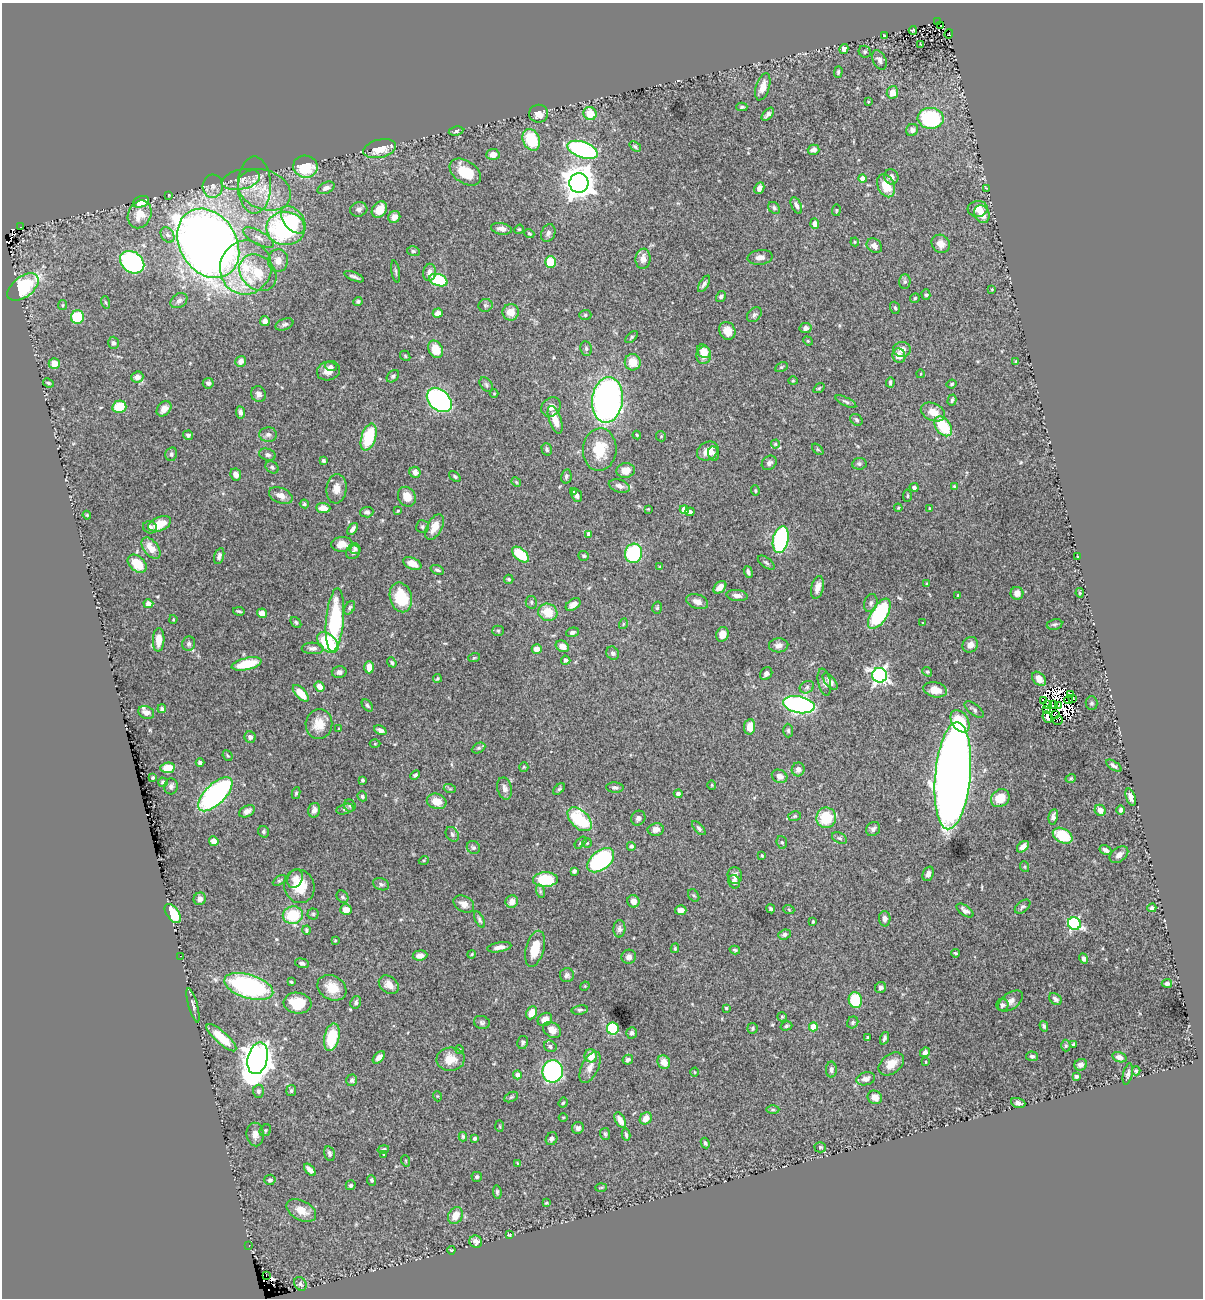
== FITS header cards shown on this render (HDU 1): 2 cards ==
NAXIS1  =                 1201
NAXIS2  =                 1296

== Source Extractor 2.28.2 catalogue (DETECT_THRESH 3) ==
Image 1201 x 1296 px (HDU 1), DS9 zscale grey, 1 PNG px = 1 image px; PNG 1205 x 1300 px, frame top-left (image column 1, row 1296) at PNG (2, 3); each listed source drawn as its Kron ellipse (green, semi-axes under 4 px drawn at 4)
Background 1.3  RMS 0.019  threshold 0.0568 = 3 sigma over >= 5 px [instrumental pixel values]
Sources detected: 503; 13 with non-positive FLUX_AUTO (blend fragments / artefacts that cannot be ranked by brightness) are neither listed nor drawn; the other 490 listed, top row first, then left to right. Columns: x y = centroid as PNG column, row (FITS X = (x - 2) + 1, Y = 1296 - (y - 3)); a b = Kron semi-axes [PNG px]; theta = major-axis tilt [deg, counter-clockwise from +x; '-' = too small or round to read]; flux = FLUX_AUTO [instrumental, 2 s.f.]
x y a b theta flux
937 22 2 2 - 4
941 26 3 2 - 12
913 30 4 3 - 0.56
949 34 5 3 - 7.2
884 36 3 2 - 1.1
921 44 3 2 - 0.84
844 49 5 4 - 6.4
865 52 6 5 - 2.3
879 60 10 6 -63 5.3
838 72 6 4 89 2.1
763 87 14 6 73 13
892 92 6 5 - 15
868 102 2 2 - 1
742 107 5 4 - 2
590 113 7 6 - 26
539 114 9 9 - 12
768 114 8 4 49 3.9
931 118 13 10 -3 140
912 130 6 6 - 5.3
456 131 7 4 9 2.8
531 140 11 8 -64 57
635 147 6 4 -39 2.3
380 149 17 9 13 24
582 150 16 8 -20 230
813 150 6 5 - 5.3
493 154 7 5 3 9.9
305 167 12 11 - 54
465 172 17 11 -35 34
891 177 7 7 - 4.6
862 179 4 4 - 8.9
241 180 19 10 11 14
579 183 10 9 - 2000
254 185 28 16 90 36
213 186 11 10 - 8.9
886 186 12 8 -65 28
326 188 9 5 26 5.2
759 188 6 4 64 6.1
986 188 4 2 - 1.2
264 190 27 19 -22 48
169 195 3 2 - 1.1
141 202 8 5 20 25
796 205 9 5 -65 5
774 208 7 5 -49 2.6
359 209 8 7 - 4.9
978 209 10 8 4 11
379 210 9 7 51 18
836 210 5 3 - 1.1
140 214 14 11 67 22
982 214 9 7 -62 13
394 217 6 5 - 6.2
293 220 15 9 -52 41
815 224 5 4 - 5.7
20 227 2 2 - 2.2
286 228 19 16 -4 190
501 229 10 5 -10 6.1
519 229 5 4 - 1.4
548 233 9 6 65 4.5
529 234 5 4 - 1.8
167 235 8 6 -58 4.8
258 238 17 6 -30 8.6
855 242 4 4 - 1.2
208 243 37 28 -58 1700
941 244 10 8 -39 9.8
874 246 8 6 -42 7.4
413 251 6 5 - 2.1
760 257 12 7 7 7.2
643 259 10 7 83 9.6
278 260 11 10 - 12
132 262 13 10 -36 220
550 262 6 5 - 37
246 268 27 25 76 75
396 271 11 3 -80 2.2
429 272 8 6 80 6.8
258 273 20 16 -44 39
354 277 11 3 -22 3.2
438 280 9 6 -19 90
905 282 7 6 - 2.6
704 284 9 4 58 3.9
23 287 18 10 38 140
992 289 3 2 - 1.2
926 295 5 4 - 2.1
721 297 6 4 58 3.3
915 298 5 4 - 1.6
179 301 9 7 33 4.8
358 301 4 4 - 2
106 302 6 3 -71 1.4
63 305 5 4 - 1.6
485 305 7 6 - 2.7
895 308 6 4 -71 2.5
511 312 8 8 - 14
438 313 5 4 - 6.4
585 315 6 5 - 1.9
754 315 8 6 44 3.7
77 317 6 6 - 62
265 321 5 4 - 4.7
284 324 9 5 21 3.5
806 328 6 5 - 4.2
727 331 9 8 - 15
632 337 7 4 44 2.1
808 341 5 4 - 1.3
113 343 6 5 - 3.1
586 348 7 5 -82 3
436 349 9 7 -64 22
902 349 9 7 -3 8.7
704 351 7 6 - 12
704 355 9 7 78 15
405 356 6 4 -48 1.5
899 356 7 6 - 12
241 361 5 5 - 6.5
1016 361 4 3 - 1.4
633 362 8 8 - 20
54 363 5 5 - 17
331 367 6 4 -18 2.6
781 367 7 4 27 1.9
328 371 12 9 19 10
920 374 4 3 - 0.84
393 376 7 5 45 2.6
137 377 6 5 - 7.3
793 381 4 4 - 1.2
890 382 5 3 - 2.4
48 383 5 3 - 2
208 383 5 5 - 4
952 384 5 3 - 1.5
486 385 8 5 -51 2.8
819 388 6 3 36 1.4
494 393 4 4 - 1.2
258 394 8 7 - 5.9
439 400 14 10 -43 290
607 400 23 15 83 480
952 400 6 3 74 2.1
846 402 11 4 -26 3
119 407 7 6 - 33
551 407 10 9 - 7.8
164 409 8 6 47 9
240 412 6 4 -82 4.4
933 412 13 8 -26 17
555 420 14 6 -70 21
856 420 6 5 - 2.5
943 426 11 7 -52 51
188 435 5 4 - 3.2
268 435 9 7 1 4.4
637 435 4 3 - 1.4
661 436 5 5 - 1.5
369 437 14 7 72 57
775 444 4 4 - 1.3
547 449 6 5 - 2.8
600 449 21 17 85 40
818 449 7 4 -45 1.5
708 451 11 8 30 14
171 454 7 5 77 3.1
714 454 7 5 -75 3.1
267 455 8 5 -17 3.7
323 461 4 3 - 2.1
769 463 8 6 39 4.3
859 464 7 6 - 2.7
272 467 7 5 -39 2.7
626 470 9 7 11 12
415 472 6 5 - 5.8
236 474 6 5 - 6.7
455 476 7 4 -39 2.2
566 476 7 5 78 2.9
516 482 5 4 - 1.4
619 486 11 6 -17 6.7
954 486 3 3 - 1.4
914 487 4 4 - 4.2
336 489 15 10 85 12
755 491 5 4 - 1.6
573 492 4 3 - 1.9
577 495 7 5 -69 4.2
281 496 12 7 -23 9.1
907 496 6 4 86 1.8
407 497 10 8 -61 14
304 504 4 4 - 2.2
323 508 7 5 -4 12
898 508 4 4 - 1.3
648 509 3 3 - 1.1
929 509 4 3 - 1.4
684 510 4 4 - 18
398 511 3 3 - 1.2
367 512 6 5 - 3.6
690 512 4 4 - 3
87 515 4 3 - 1.3
160 524 12 7 22 19
150 527 7 6 - 4
422 527 6 6 - 2.5
435 527 14 7 62 15
353 529 7 3 55 4.2
589 534 4 4 - 6.2
781 540 13 7 78 220
342 544 10 7 2 12
151 548 12 7 -52 17
355 549 6 5 - 2.9
353 552 7 6 - 4.8
633 553 10 8 73 90
520 555 10 5 -41 47
219 556 8 5 75 3.6
584 556 5 4 - 2
1077 556 2 2 - 0.89
766 563 9 5 -37 2.7
137 564 11 7 -41 26
412 564 9 5 -24 15
660 567 4 2 - 1
437 570 7 4 -21 2.8
748 572 6 4 -70 3.4
509 579 4 4 - 2.4
926 584 3 3 - 1.6
720 587 7 5 45 7
817 587 11 6 76 9.8
1017 593 6 6 - 7.8
1080 593 5 4 - 1.8
737 595 10 5 -7 6.5
958 595 3 2 - 0.94
401 597 15 11 -76 49
531 602 6 5 - 2.4
697 602 11 7 -20 9.4
871 603 9 6 72 4.5
148 604 5 4 - 11
573 605 8 5 35 8.2
350 608 7 5 60 2.6
657 608 6 4 75 2
239 611 6 2 -11 2
548 612 10 8 -18 23
262 613 5 4 - 9.1
879 614 17 8 58 140
173 619 4 3 - 1.4
335 620 32 9 85 120
296 622 6 4 -50 2.1
923 623 3 2 - 0.87
623 624 5 3 - 1.1
1055 624 8 5 11 2.6
498 631 5 5 - 2.1
572 632 6 4 17 3.2
722 634 7 6 - 12
159 640 12 6 88 14
328 642 12 8 -42 91
189 644 7 6 - 3.2
779 645 9 7 4 6
970 645 8 7 - 9.5
562 646 7 5 -32 10
313 648 11 6 -2 5.8
537 649 5 5 - 9
613 653 7 6 - 3.7
474 658 6 3 19 1.6
566 660 5 4 - 3.4
392 662 5 4 - 2.1
247 664 15 6 13 44
369 667 6 4 -89 14
339 672 7 5 13 4.8
927 672 5 4 - 1.7
766 674 7 5 51 3.9
880 675 7 7 - 400
437 678 4 4 - 1.8
1039 679 8 6 -46 12
824 682 14 6 -78 5.2
830 682 10 5 -49 5.6
320 687 5 4 - 10
807 687 7 6 - 3.1
935 690 12 7 -12 17
301 693 10 5 -47 25
1071 694 3 2 - 2
1072 698 3 2 - 2.7
1043 700 3 2 - 3.5
1068 700 4 2 - 1.1
1092 703 7 6 - 3
1048 704 4 3 - 0.4
367 705 7 4 -51 2.3
799 705 16 8 -11 330
1053 705 3 2 - 1.7
1058 705 3 2 - 2.4
162 709 4 4 - 2.7
1047 709 3 2 - 1.3
974 710 11 5 -37 3.9
146 712 8 6 -23 8.2
1055 714 3 2 - 1.2
1047 717 6 3 -69 2.8
960 721 12 8 -57 36
1058 721 5 2 - 1.2
319 724 15 13 83 20
750 727 8 5 83 14
339 729 3 3 - 1.7
380 730 6 4 -25 4
788 730 7 5 -89 2.4
250 737 6 5 - 4.4
375 744 5 3 - 1.2
479 748 7 5 26 2.3
228 756 5 3 - 1.4
200 763 4 4 - 2.5
1114 766 9 4 -32 3.7
524 767 5 4 - 1.4
168 768 7 5 7 17
798 769 7 6 - 5.3
415 775 5 3 - 2.7
780 776 8 6 -27 7.7
953 776 54 17 85 2800
153 777 3 3 - 1.8
1071 778 5 4 - 1.5
362 780 4 3 - 2.2
163 782 5 4 - 2.6
712 785 5 4 - 1.4
171 786 8 7 - 3.5
505 788 11 7 -76 5.9
615 788 9 5 -4 3.3
450 789 6 4 -18 1.4
559 789 7 4 44 2.1
296 793 6 4 80 1.8
215 794 22 10 45 290
678 794 4 4 - 4.4
362 796 5 4 - 2.2
1131 797 9 4 -70 6.6
1000 798 10 8 40 23
437 801 10 7 -15 17
350 806 6 5 - 2.6
345 809 9 5 14 3.1
314 810 7 5 77 5.7
1100 810 6 5 - 8.5
1121 810 5 4 - 3.3
247 811 8 5 27 5.9
795 816 6 5 - 2.1
1053 817 8 4 81 4.2
638 818 8 7 - 4.5
826 818 10 10 - 48
580 819 14 9 -44 76
699 828 9 4 -46 2.9
656 829 8 6 11 7.3
873 829 8 6 47 4.7
264 832 6 5 - 2.5
452 834 8 6 -55 3.6
1063 836 10 7 -29 49
839 838 8 5 -25 2.9
214 841 5 4 - 8.8
782 842 6 5 - 2
581 843 7 4 46 2.2
587 843 5 4 - 1.6
631 846 4 4 - 2.4
473 847 7 6 - 2.6
1023 847 7 4 41 5.7
1106 850 6 4 -31 4.7
1119 855 10 7 37 7.9
762 856 3 3 - 1.2
424 860 5 3 - 1.2
601 860 15 9 38 190
1025 867 5 3 - 1.4
574 871 4 4 - 2.9
928 874 7 5 70 5.4
735 875 8 7 - 6.6
295 879 10 7 65 6.1
545 879 12 7 2 58
279 880 7 4 30 1.8
734 882 7 5 -70 5.8
381 884 8 6 -21 3.2
299 886 17 15 -71 33
540 891 7 4 -73 2.5
694 895 7 5 -53 2.1
343 897 7 5 -51 2.5
200 899 6 6 - 6.2
633 901 6 6 - 11
512 902 6 6 - 9.2
464 904 11 8 -30 8.8
1023 907 9 5 38 2.8
1152 908 4 4 - 4.8
771 909 4 3 - 2.3
346 910 5 5 - 11
681 910 5 5 - 7.5
789 910 6 3 -21 1.3
965 910 10 5 -35 6.2
173 914 11 6 -54 53
313 914 5 5 - 1.9
293 915 10 8 10 47
885 919 8 6 -88 4.9
479 920 9 4 -63 2.8
813 922 3 3 - 1.5
1074 924 6 6 - 180
619 929 9 6 89 3.9
306 930 4 3 - 2.1
784 934 6 5 - 3.1
335 940 4 3 - 1.2
499 947 12 5 10 6.7
675 948 5 3 - 1.8
535 949 18 9 75 30
735 950 5 3 - 2.1
956 953 4 3 - 1.8
472 954 4 3 - 1.3
420 955 7 5 6 8.8
181 956 3 2 - 61
629 957 7 7 - 5.2
1084 958 5 4 - 5
302 963 7 4 -15 3.8
567 975 7 7 - 3.8
291 982 4 3 - 1.7
1167 983 5 4 - 3.8
389 985 11 8 -38 9.8
249 986 25 12 -17 210
585 986 5 4 - 1.1
332 988 15 12 -31 23
881 988 6 5 - 4.2
1055 999 7 5 -42 3.8
855 1000 8 6 -80 44
1011 1001 14 8 36 7.2
356 1002 6 5 - 3.3
298 1003 14 10 -7 38
193 1005 17 4 -74 4.6
1002 1005 6 6 - 3.1
726 1008 3 3 - 1.7
580 1010 8 4 9 2.6
532 1013 7 5 66 15
782 1017 5 4 - 1.6
545 1019 8 6 38 11
482 1022 8 6 -18 3.3
853 1022 6 5 - 2.4
786 1026 6 4 17 2
1044 1026 5 3 - 2.3
813 1027 4 4 - 25
613 1028 6 6 - 95
753 1028 5 5 - 2
552 1030 10 7 -32 12
631 1033 6 5 - 3.9
332 1037 14 7 77 51
868 1037 4 3 - 1.6
221 1038 19 6 -42 42
884 1038 6 4 70 3.6
523 1042 6 5 - 2.7
1073 1044 3 3 - 1.7
550 1046 6 5 - 2.8
1066 1046 6 4 89 1.7
460 1050 4 4 - 1.9
925 1052 5 4 - 3.7
591 1056 7 6 - 17
1032 1056 6 5 - 3
379 1057 7 4 46 7.7
1119 1057 7 5 -17 5.7
258 1058 16 10 76 1900
450 1059 14 11 3 20
628 1060 5 5 - 3.3
664 1062 7 6 - 10
926 1062 4 2 - 0.84
891 1064 14 9 38 15
1081 1065 6 5 - 6
590 1067 17 8 64 10
831 1070 8 5 -90 3.9
553 1071 11 10 - 230
1136 1071 4 4 - 1.8
695 1072 4 3 - 0.98
1128 1074 11 4 78 3.7
517 1075 4 4 - 4.6
1076 1076 4 4 - 2.7
866 1079 9 6 15 5.6
352 1080 6 5 - 3.1
258 1091 6 5 - 3
291 1091 5 5 - 2.6
437 1096 5 3 - 1.1
511 1097 7 4 25 2.1
875 1097 7 6 - 8
563 1103 5 4 - 1.7
1018 1103 7 4 -19 4.4
773 1110 6 4 0 1.9
563 1117 4 3 - 1
646 1118 6 5 - 11
620 1120 8 4 -62 8.6
500 1126 6 4 -88 1.5
578 1128 6 6 - 3.9
265 1130 6 5 - 2.2
255 1134 12 8 -85 7.8
605 1134 6 5 - 2.1
626 1135 6 3 -79 2.7
463 1137 5 3 - 1.9
474 1138 3 3 - 2.7
551 1139 7 5 62 4
705 1143 5 4 - 2.4
820 1147 6 5 - 2.2
383 1149 6 4 12 2.3
329 1154 8 5 -76 3.2
383 1154 3 2 - 1.1
406 1161 6 3 -71 1.4
517 1163 3 2 - 0.73
310 1170 7 4 -46 6.3
477 1177 5 5 - 2.8
270 1180 5 5 - 3
372 1180 5 4 - 2.3
351 1185 5 5 - 2.6
601 1187 5 3 - 1.3
497 1192 7 4 -85 2.5
546 1203 3 3 - 1.7
301 1210 16 9 -29 17
455 1216 9 7 60 15
509 1235 3 2 - 1.2
476 1242 6 6 - 4.8
249 1246 2 2 - 2.1
451 1250 4 3 - 1.4
266 1276 2 2 - 7
300 1284 7 5 -57 2.9
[13 non-positive-flux detections neither listed nor drawn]